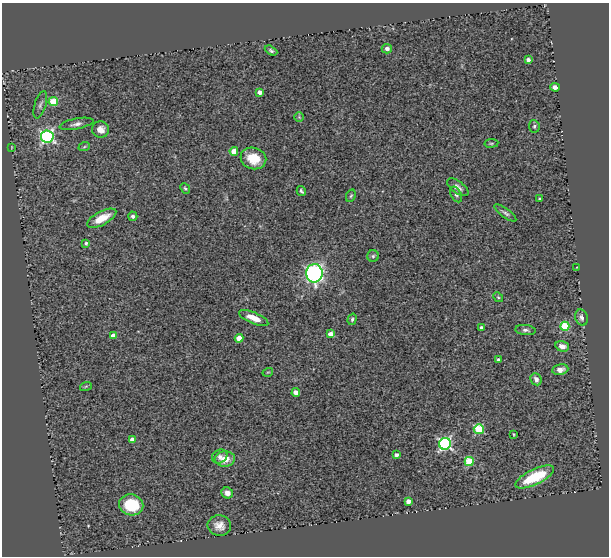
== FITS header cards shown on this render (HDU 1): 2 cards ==
NAXIS1  =                  607
NAXIS2  =                  554

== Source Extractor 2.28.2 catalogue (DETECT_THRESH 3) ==
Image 607 x 554 px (HDU 1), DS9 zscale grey, 1 PNG px = 1 image px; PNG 611 x 558 px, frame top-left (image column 1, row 554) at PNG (2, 3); each listed source drawn as its Kron ellipse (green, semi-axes under 4 px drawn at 4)
Background 0.361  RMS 0.067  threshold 0.2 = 3 sigma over >= 5 px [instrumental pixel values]
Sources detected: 60; all 60 listed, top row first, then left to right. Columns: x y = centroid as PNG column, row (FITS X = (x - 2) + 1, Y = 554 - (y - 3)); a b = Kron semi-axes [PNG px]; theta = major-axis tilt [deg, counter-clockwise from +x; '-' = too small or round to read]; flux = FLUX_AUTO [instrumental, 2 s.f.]
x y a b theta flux
387 49 5 4 - 18
271 51 7 4 -29 9.1
528 60 4 4 - 9.9
555 87 5 4 - 20
260 92 4 4 - 30
53 102 5 4 - 120
40 105 14 5 72 16
299 117 5 5 - 6.1
76 124 17 5 11 20
534 126 6 5 - 8
100 130 8 8 - 33
47 136 6 6 - 820
491 143 7 3 8 5.4
12 147 4 2 - 2.8
84 147 6 3 19 5.5
234 151 4 4 - 76
253 158 13 10 -18 100
458 187 12 6 -36 19
185 188 5 4 - 6.2
301 191 5 3 - 7.2
456 194 8 5 -63 11
351 196 6 4 67 6.4
540 199 3 3 - 5.7
505 213 13 4 -36 13
133 216 4 4 - 12
102 218 16 7 28 76
86 243 4 3 - 7.8
373 256 6 5 - 8.3
577 267 3 2 - 2.8
314 273 9 8 - 850
498 297 5 4 - 5.5
582 317 8 6 -71 16
254 318 16 5 -22 55
352 319 6 4 72 7.2
565 326 4 4 - 170
481 327 3 3 - 9.2
525 330 10 5 -7 13
330 334 4 4 - 38
113 336 4 4 - 52
239 338 4 4 - 80
562 346 7 5 -15 29
498 360 3 3 - 8
560 370 8 5 9 23
268 372 5 3 - 3.4
536 379 6 5 - 19
86 386 6 3 19 4.8
296 392 4 4 - 50
479 429 5 5 - 250
514 434 4 3 - 4.3
132 440 4 4 - 46
445 444 6 6 - 800
396 455 4 3 - 19
220 457 8 6 30 17
225 459 10 7 3 60
469 461 4 4 - 190
535 477 21 7 25 190
227 493 6 5 - 21
408 501 4 4 - 34
131 505 12 10 -11 200
219 525 12 10 -10 41